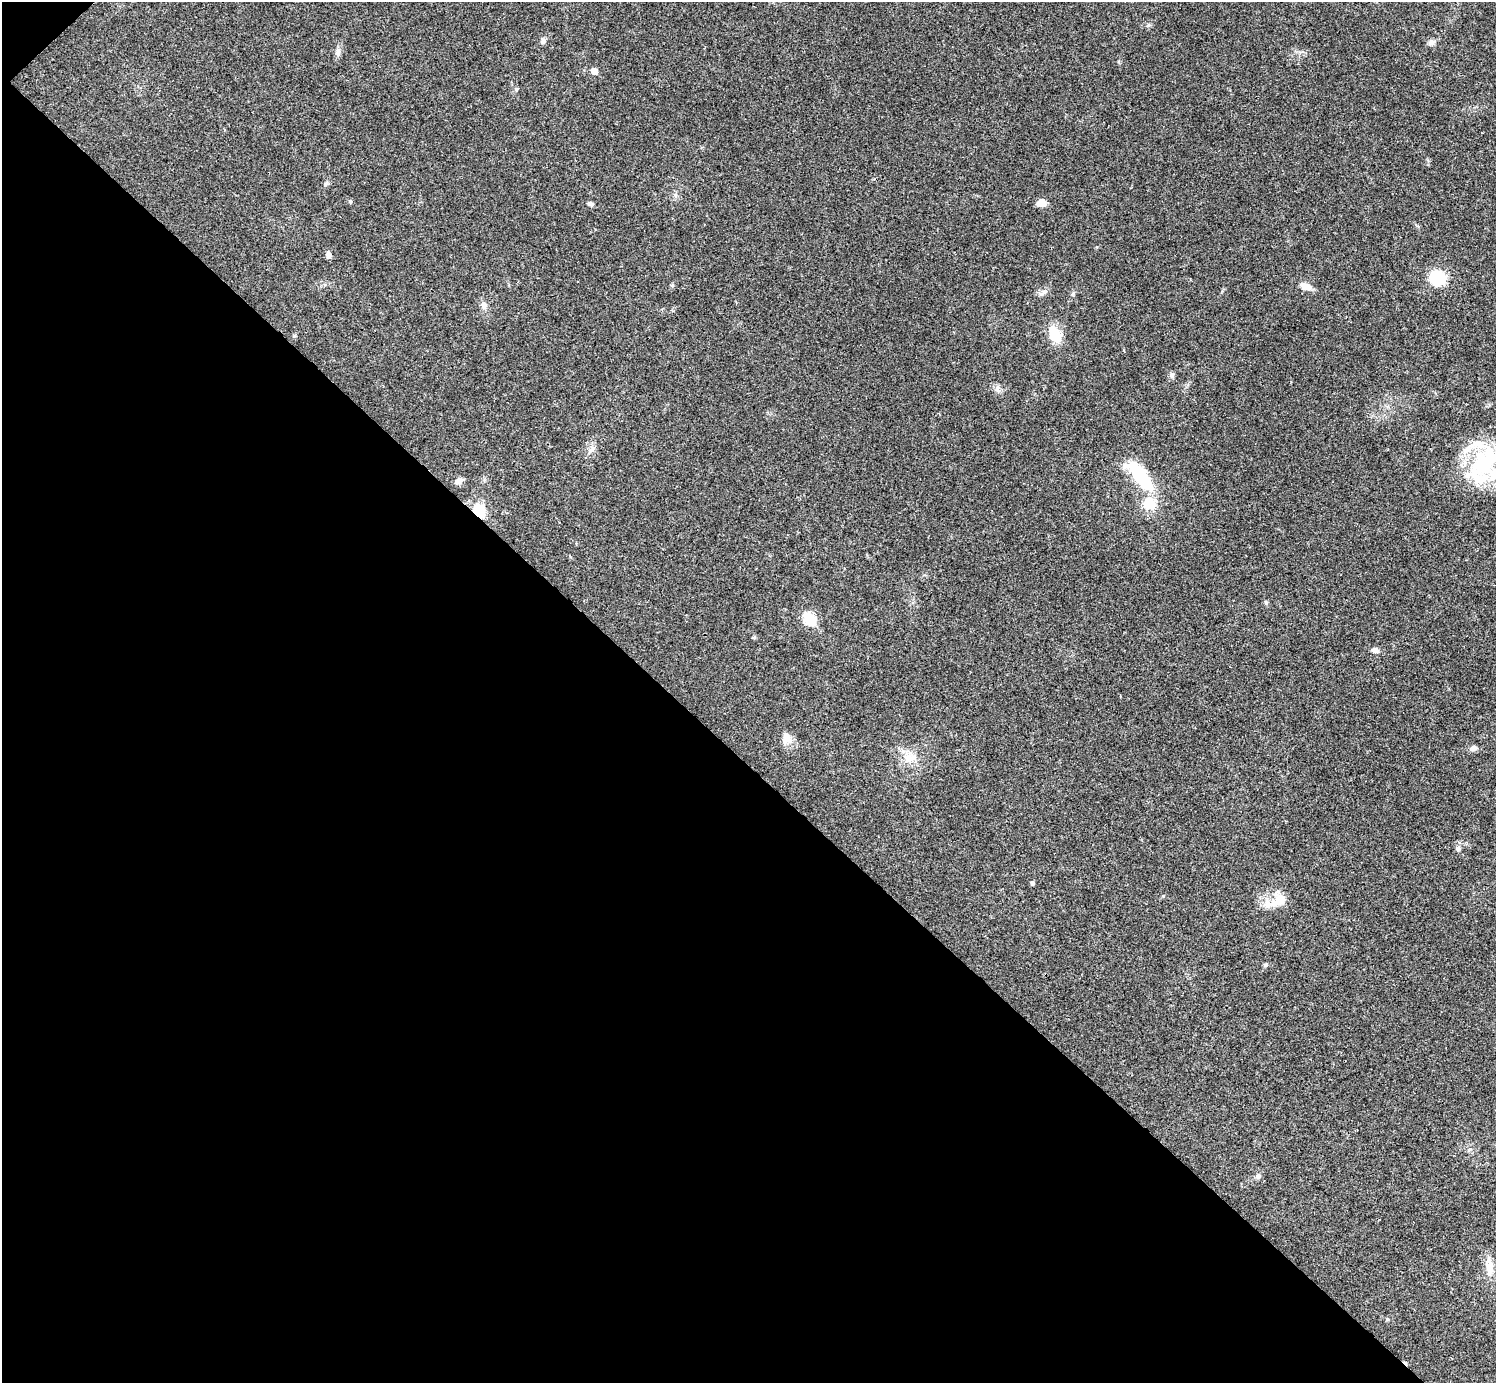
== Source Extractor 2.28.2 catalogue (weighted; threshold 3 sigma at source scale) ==
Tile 9 of 4 x 4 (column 1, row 3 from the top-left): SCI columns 7-1500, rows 1682-3062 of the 5983 x 5983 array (HDU 1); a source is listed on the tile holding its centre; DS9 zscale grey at full resolution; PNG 1498 x 1385 px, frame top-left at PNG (2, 2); no overlay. Shown black and unused: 45% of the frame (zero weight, under 3 of 4 exposures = <1% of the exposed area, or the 3 px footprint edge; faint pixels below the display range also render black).
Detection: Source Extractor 2.28.2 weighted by HDU 2 'WHT'; one run over the whole footprint, this tile lists its part. Background 0.0192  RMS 0.004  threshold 0.0179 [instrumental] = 3 sigma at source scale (4.5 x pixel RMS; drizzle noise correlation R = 1.50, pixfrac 1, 0.05/0.05 arcsec/px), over >= 5 px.
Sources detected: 40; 1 cosmic-ray / hot-pixel residue — not listed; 4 inside a brighter listed object's ellipse — not listed separately; the other 35 listed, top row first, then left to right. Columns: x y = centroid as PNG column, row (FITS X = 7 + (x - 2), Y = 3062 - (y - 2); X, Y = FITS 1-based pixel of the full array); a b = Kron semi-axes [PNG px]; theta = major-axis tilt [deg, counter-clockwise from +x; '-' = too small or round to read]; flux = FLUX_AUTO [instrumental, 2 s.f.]
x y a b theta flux
543 41 7 6 - 1.3
1431 42 8 7 - 1.4
338 52 11 6 81 1.6
594 71 5 5 - 3.3
350 201 5 5 - 0.6
1041 203 8 7 - 4
590 204 7 5 -18 0.89
328 255 7 6 - 1.5
1437 278 13 12 - 18
672 285 5 5 - 0.53
1306 286 16 8 -18 2.9
484 305 11 7 -79 1.7
1055 335 21 14 -67 8.2
294 336 5 5 - 0.46
1172 375 9 5 -87 0.98
997 388 7 5 90 1
592 449 11 4 40 1.3
1485 462 48 31 56 37
1140 476 29 12 -51 28
458 481 9 6 37 2.5
1149 503 15 14 - 8.5
479 511 15 11 -62 10
1266 603 5 5 - 0.65
809 619 7 6 - 26
754 637 5 4 - 0.62
1375 650 9 6 -15 1.6
786 736 19 10 -58 3.7
1474 748 10 7 15 1.4
909 758 19 13 1 5.8
1458 848 7 5 -87 1.1
1032 883 5 4 - 0.67
1280 899 17 14 71 5.5
1258 1176 8 6 63 1.1
1490 1270 16 8 77 3.2
1387 1320 5 3 - 0.41
Overlapping masked pixels (flux is a lower limit): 1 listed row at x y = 479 511
Isophote crosses this tile's border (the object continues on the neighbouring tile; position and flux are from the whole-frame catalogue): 1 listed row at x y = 1485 462
Unlisted compact peaks at least as high as the median listed source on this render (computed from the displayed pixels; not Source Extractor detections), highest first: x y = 1073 294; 1265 965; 516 89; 1163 896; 325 184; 1041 294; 1148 25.